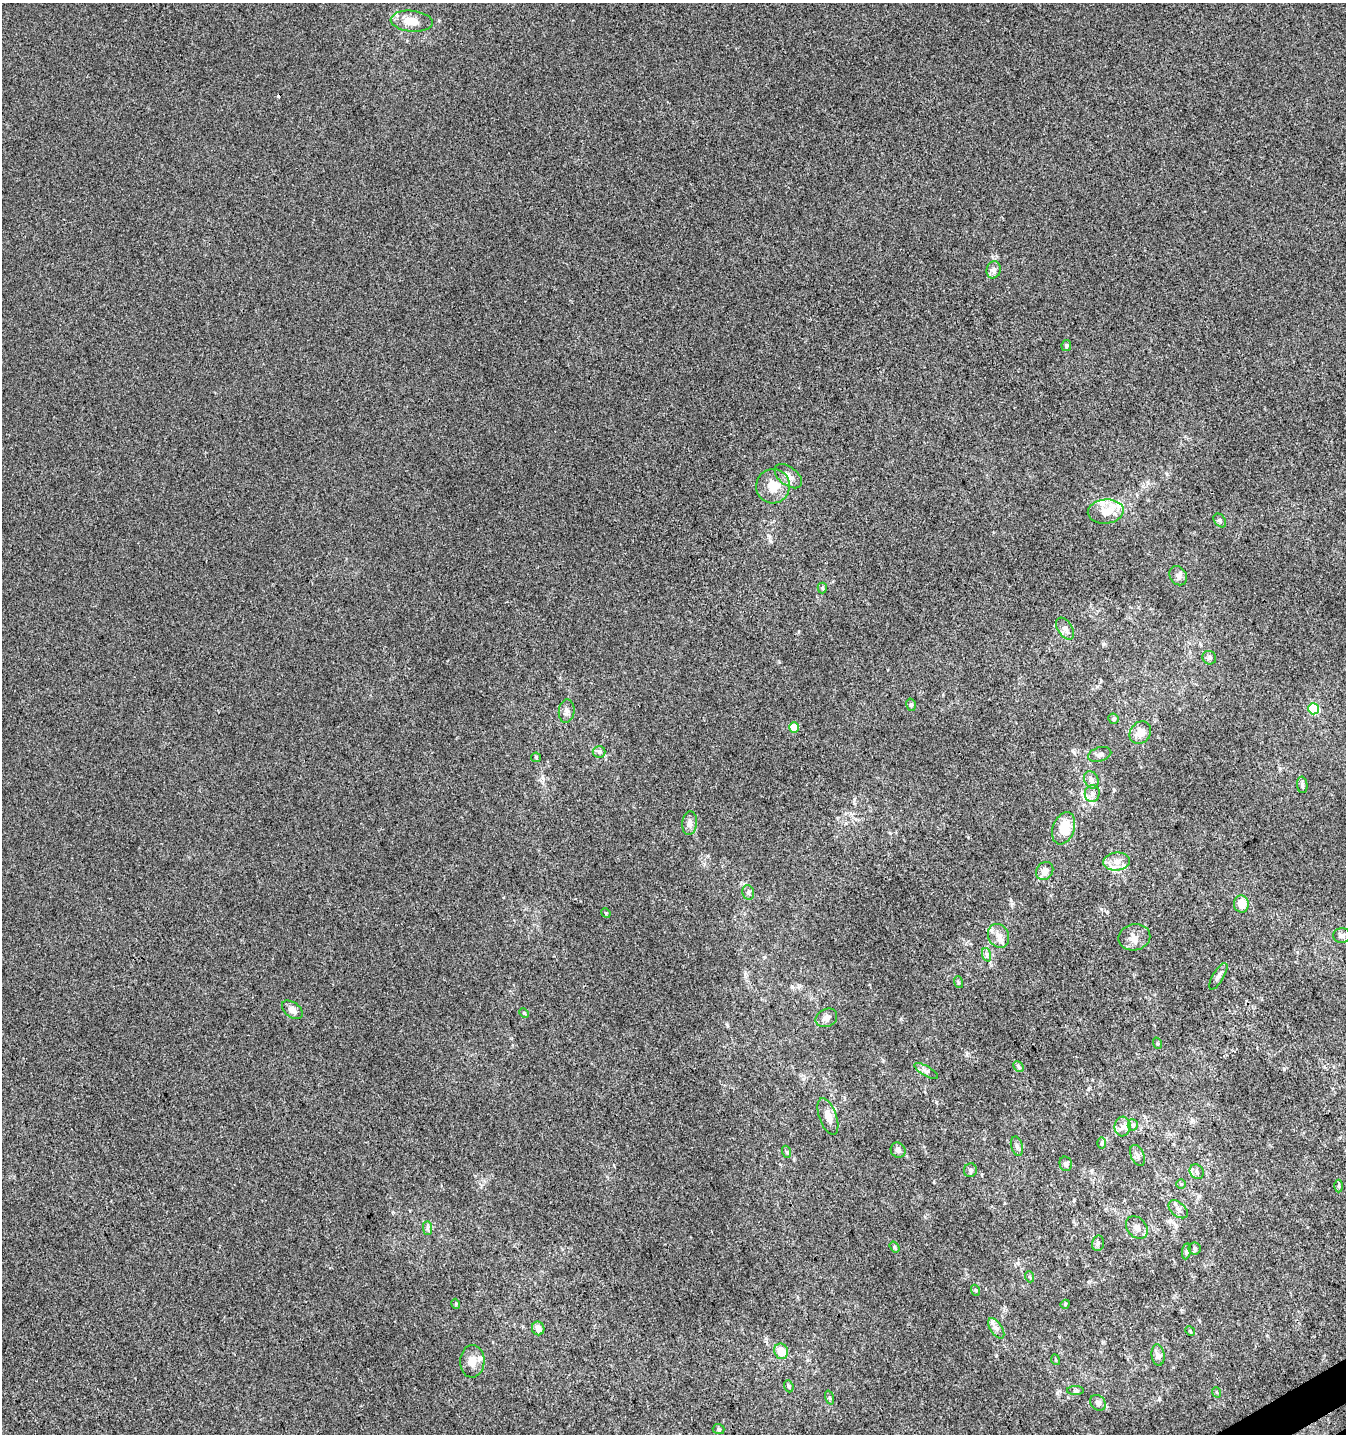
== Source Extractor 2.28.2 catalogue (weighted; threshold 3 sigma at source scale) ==
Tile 6 of 4 x 4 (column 2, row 2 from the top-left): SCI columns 1535-2878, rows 2917-4348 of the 5696 x 5835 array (HDU 1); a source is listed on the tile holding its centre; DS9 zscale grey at full resolution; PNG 1348 x 1436 px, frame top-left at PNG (2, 3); each listed source drawn as its Kron ellipse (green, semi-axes under 4 px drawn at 4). Shown black and unused: <1% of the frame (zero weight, under 3 of 4 exposures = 5% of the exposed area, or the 3 px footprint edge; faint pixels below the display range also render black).
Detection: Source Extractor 2.28.2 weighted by HDU 2 'WHT'; one run over the whole footprint, this tile lists its part. Background -4.85e-06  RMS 0.0049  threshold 0.0221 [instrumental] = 3 sigma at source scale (4.5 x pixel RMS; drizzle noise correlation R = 1.50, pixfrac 1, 0.0396/0.0396 arcsec/px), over >= 5 px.
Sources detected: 86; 1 cosmic-ray / hot-pixel residue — neither listed nor drawn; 6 inside a brighter listed object's ellipse — not listed separately; the other 79 listed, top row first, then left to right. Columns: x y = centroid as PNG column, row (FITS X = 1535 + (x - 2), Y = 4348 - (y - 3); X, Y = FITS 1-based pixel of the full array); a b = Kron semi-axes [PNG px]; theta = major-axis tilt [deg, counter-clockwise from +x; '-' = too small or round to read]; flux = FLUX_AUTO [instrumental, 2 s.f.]
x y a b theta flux
412 21 21 10 -5 7.7
994 270 9 7 75 2.1
1066 346 5 5 - 1.6
788 476 16 9 -38 3.8
773 486 17 17 - 9.8
1106 511 18 12 4 7
1220 520 7 5 -52 1.1
1178 576 10 8 -58 2
822 588 5 4 - 0.73
1065 629 12 7 -57 2.5
1209 658 7 6 - 1.2
911 705 6 5 - 0.95
1313 709 5 5 - 31
567 711 12 8 84 2.3
1114 719 5 5 - 0.85
794 727 5 4 - 11
1140 733 12 10 51 4.7
599 752 6 6 - 1.2
1100 754 12 7 16 1.9
536 757 5 4 - 0.57
1091 780 9 6 -66 2.2
1302 785 8 5 -84 1.3
1092 793 8 7 - 2.3
690 823 12 7 84 2.5
1064 828 17 10 70 12
1117 861 13 9 6 4.3
1045 871 9 8 - 3
748 892 7 5 -76 1.3
1241 904 8 7 - 5.5
606 913 5 4 - 0.58
999 936 12 10 -63 4.3
1342 936 9 7 -1 1.8
1134 937 16 13 11 4.4
987 955 7 4 -72 1.1
1218 976 15 5 59 1.8
958 982 6 4 -71 0.59
292 1010 12 7 -36 3
524 1013 5 3 - 0.51
826 1018 11 9 27 2.6
1157 1043 6 3 -72 0.54
1019 1067 6 4 -45 0.74
926 1071 13 5 -30 1.7
828 1116 19 8 -70 4.8
1133 1125 5 5 - 0.81
1123 1126 10 8 84 2.4
1101 1143 6 4 89 0.85
1017 1146 10 6 -74 1.6
898 1150 8 7 - 1.7
787 1152 6 4 -71 0.64
1137 1155 11 6 -64 1.9
1066 1164 7 6 - 1.5
970 1170 7 6 - 1.1
1197 1172 8 6 -50 1.6
1181 1184 4 4 - 0.55
1338 1186 6 4 -90 0.66
1178 1209 11 7 -40 1.9
1137 1227 13 9 -49 3
427 1228 7 4 -89 1.1
1098 1243 8 6 76 1.3
894 1247 6 4 -56 0.79
1195 1248 6 6 - 1.1
1186 1251 8 4 82 0.86
1030 1277 5 3 - 0.62
975 1290 5 3 - 0.51
456 1304 5 3 - 0.45
1065 1304 5 4 - 0.54
538 1328 7 6 - 3
996 1328 11 6 -56 2.2
1190 1331 5 4 - 0.54
781 1351 8 6 -69 7.6
1158 1355 11 6 -82 2
1056 1360 5 3 - 0.46
472 1361 16 12 87 5.2
789 1386 6 4 -70 0.74
1075 1390 8 4 0 0.81
1216 1392 5 3 - 0.47
829 1397 7 3 -71 0.66
1098 1403 8 7 - 1.8
719 1429 6 5 - 0.79
Unlisted compact peaks at least as high as the median listed source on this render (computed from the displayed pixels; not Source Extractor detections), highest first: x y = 1284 1069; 770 540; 968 837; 707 856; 936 1102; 1159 1399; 967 1054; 1074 1200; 792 987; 779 662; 1167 474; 1101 909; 1018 1263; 925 1217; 901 1019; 543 778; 704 864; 1011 900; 890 833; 1199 1320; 481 1185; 1088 1089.